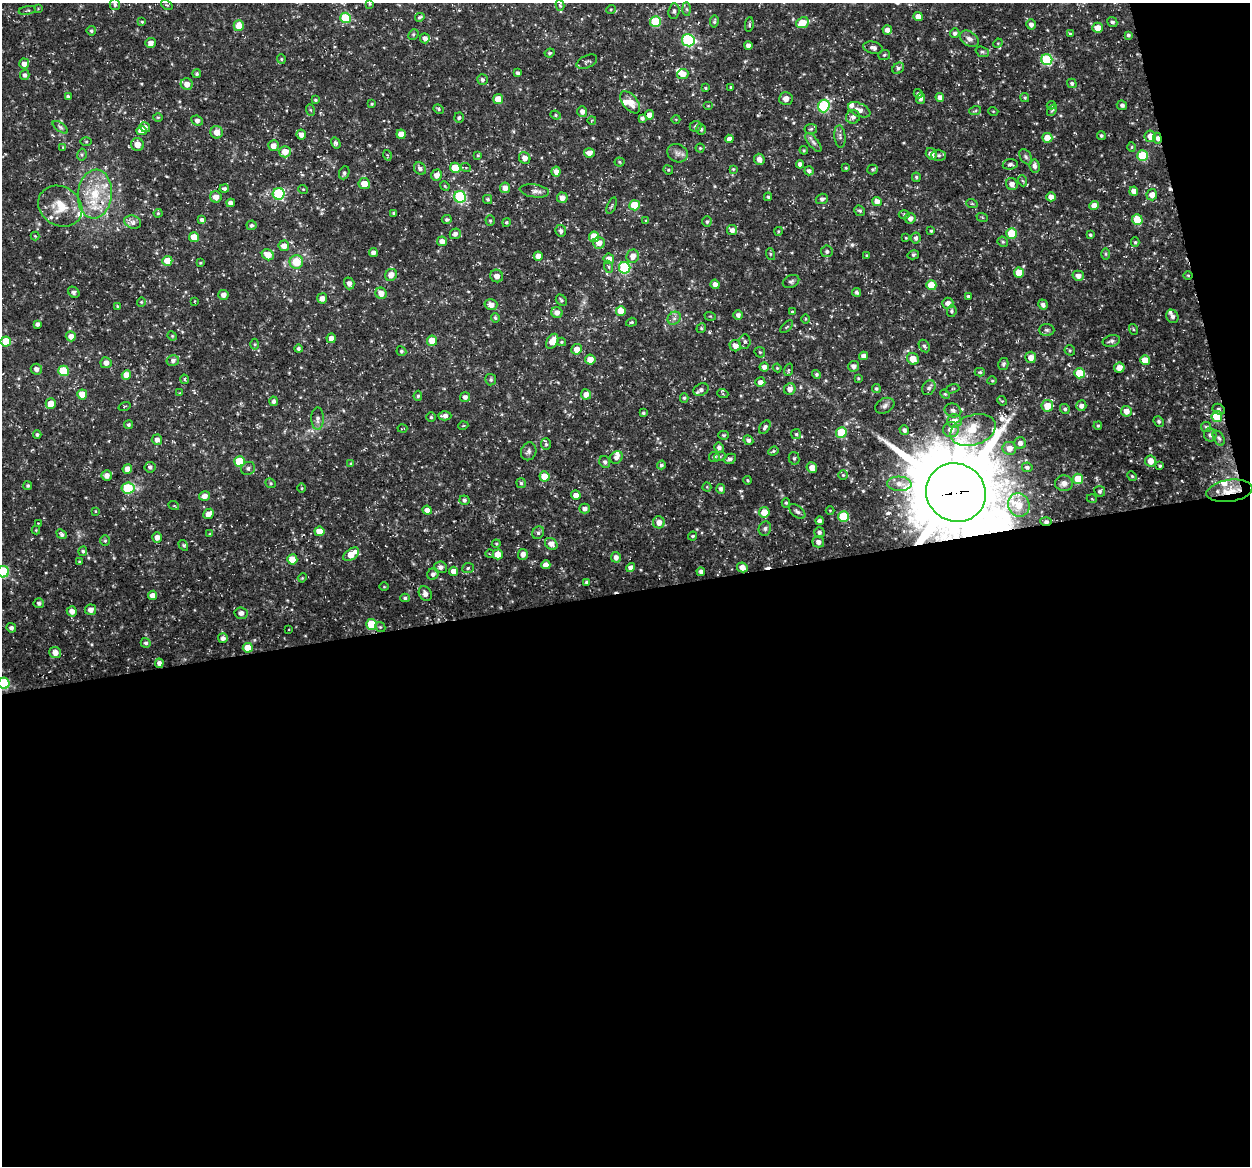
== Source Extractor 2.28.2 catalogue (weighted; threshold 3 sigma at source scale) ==
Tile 16 of 4 x 4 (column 4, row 4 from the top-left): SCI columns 3743-4990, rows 38-1201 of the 4992 x 4776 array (HDU 1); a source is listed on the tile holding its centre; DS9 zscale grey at full resolution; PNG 1252 x 1168 px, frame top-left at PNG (2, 3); each listed source drawn as its Kron ellipse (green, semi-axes under 4 px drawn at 4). Shown black and unused: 51% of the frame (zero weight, under 3 of 5 exposures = <1% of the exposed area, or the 3 px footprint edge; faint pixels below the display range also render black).
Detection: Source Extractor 2.28.2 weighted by HDU 2 'WHT'; one run over the whole footprint, this tile lists its part. Background 0.0467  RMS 0.0028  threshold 0.0124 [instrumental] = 3 sigma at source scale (4.5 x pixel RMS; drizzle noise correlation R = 1.50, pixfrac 1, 0.0396/0.0396 arcsec/px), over >= 5 px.
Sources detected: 457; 3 cosmic-ray / hot-pixel residue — neither listed nor drawn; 11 inside a brighter listed object's ellipse — not listed separately; the other 443 listed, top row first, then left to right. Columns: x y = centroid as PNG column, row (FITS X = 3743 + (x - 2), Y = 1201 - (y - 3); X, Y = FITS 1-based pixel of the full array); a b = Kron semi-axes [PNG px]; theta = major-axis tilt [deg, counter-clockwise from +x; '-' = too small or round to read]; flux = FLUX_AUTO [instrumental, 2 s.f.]
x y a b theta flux
115 4 6 5 - 0.56
370 4 4 3 - 0.29
167 5 6 4 -32 0.34
560 5 5 3 - 0.41
38 9 4 3 - 0.24
611 9 5 3 - 0.26
687 9 7 4 -88 0.51
27 10 9 4 10 0.43
674 11 8 5 85 0.7
420 17 5 4 - 0.43
918 17 5 4 - 2.2
345 18 5 5 - 13
714 21 6 4 80 0.41
142 22 4 4 - 0.28
655 22 5 5 - 12
1112 22 5 4 - 0.68
802 23 6 5 - 6
749 24 7 3 84 0.36
1031 24 5 4 - 1.2
239 26 5 5 - 4.3
1098 28 5 5 - 2.9
887 30 5 4 - 1.4
91 31 5 5 - 0.48
955 33 5 4 - 0.71
413 34 5 4 - 0.42
1070 34 4 3 - 0.39
1128 35 3 3 - 0.55
425 38 5 5 - 1.2
969 39 10 7 -33 1.3
688 40 6 6 - 27
151 43 5 5 - 1.3
998 43 5 4 - 0.3
748 45 4 4 - 1.4
873 48 10 6 -13 1.1
982 52 7 5 -20 0.51
550 53 5 3 - 0.39
884 55 6 5 - 0.44
281 59 5 4 - 0.36
1047 60 6 5 - 21
587 62 11 6 25 0.68
24 64 5 5 - 1.6
898 68 6 5 - 0.63
518 73 4 4 - 0.61
197 74 4 4 - 0.47
683 74 5 5 - 2.5
25 75 5 4 - 0.73
482 79 5 5 - 0.7
1072 83 5 4 - 0.64
187 84 6 5 - 1.7
731 87 4 3 - 0.35
706 88 3 3 - 0.26
918 94 5 4 - 0.6
68 97 4 3 - 0.55
940 97 4 4 - 1.5
1025 98 5 4 - 0.39
498 99 5 5 - 3.9
786 99 7 6 - 1.7
921 99 5 4 - 0.74
315 100 4 3 - 0.36
630 102 13 7 -50 3.3
372 104 4 3 - 0.31
1051 105 4 4 - 0.33
1122 105 5 4 - 0.67
708 106 5 3 - 0.22
824 106 6 5 - 26
439 109 5 4 - 0.4
310 110 6 4 -69 0.37
859 110 12 6 -24 1.8
1052 110 6 4 54 0.43
582 111 5 5 - 1.4
975 111 6 3 19 0.35
993 111 5 3 - 0.21
556 115 5 4 - 0.4
649 115 5 4 - 1.6
158 117 5 3 - 0.27
853 117 7 6 - 1.1
459 118 5 5 - 0.52
642 118 4 3 - 0.67
676 119 4 3 - 0.2
197 120 6 5 - 0.76
592 120 4 3 - 0.21
695 126 6 5 - 0.55
60 127 9 4 -36 0.66
145 127 5 4 - 1.5
701 129 5 4 - 0.54
811 129 6 5 - 0.48
142 131 5 4 - 2.2
217 132 6 6 - 2.1
401 134 5 4 - 2.4
301 135 5 4 - 1.5
1101 135 4 4 - 0.43
840 136 11 5 -85 0.86
1150 136 5 5 - 2.4
1047 138 5 5 - 4.1
1157 138 5 4 - 1.2
729 139 4 4 - 1.5
86 142 5 3 - 0.27
813 142 11 5 -51 0.91
336 143 6 4 -59 0.68
137 144 6 6 - 2.4
273 146 5 5 - 1.8
63 147 4 4 - 0.26
1132 147 5 3 - 0.25
700 148 4 4 - 0.33
804 150 4 3 - 0.3
285 152 6 5 - 3
589 153 5 4 - 1.8
677 153 10 9 - 1.4
82 154 6 4 79 0.4
931 154 6 5 - 2.1
387 155 5 3 - 0.28
478 155 4 3 - 0.31
939 155 7 5 -1 0.74
1142 156 5 5 - 12
1026 157 8 5 -59 0.69
525 158 6 5 - 1.5
759 159 6 5 - 1.7
619 162 5 4 - 0.34
800 164 4 4 - 1.1
1010 164 7 5 8 0.71
1035 166 6 5 - 1
455 168 5 5 - 5.7
466 168 5 3 - 0.36
846 168 4 3 - 0.28
420 169 7 5 -46 1
733 169 4 4 - 0.28
872 169 5 5 - 0.53
668 170 5 4 - 0.36
809 171 5 4 - 0.72
556 172 5 4 - 1.6
344 173 7 5 65 0.62
437 175 6 5 - 1.9
916 177 5 4 - 0.44
1023 181 5 3 - 0.3
364 184 5 5 - 3.4
1012 184 6 5 - 1.6
445 186 5 4 - 0.29
505 188 5 5 - 2.1
224 189 4 4 - 0.66
303 189 5 3 - 0.23
534 191 15 6 -8 1.3
1134 191 4 4 - 2
95 194 24 17 84 11
279 194 6 6 - 23
1152 195 5 5 - 2
216 197 6 5 - 1.9
460 197 6 6 - 26
768 197 4 4 - 0.43
1051 197 5 4 - 1.9
562 198 5 5 - 1.7
488 199 4 4 - 0.45
822 199 6 5 - 0.66
877 201 5 4 - 1.9
231 203 4 4 - 1.4
972 204 6 3 -18 0.34
634 205 5 5 - 9
1094 205 5 4 - 2.2
60 206 23 19 -32 7
612 206 9 2 69 0.35
860 211 6 5 - 0.51
158 213 4 4 - 0.32
394 213 3 3 - 0.41
904 214 5 3 - 0.35
982 217 6 3 -19 0.28
910 218 5 5 - 1.6
447 219 5 4 - 0.51
202 220 4 4 - 1
490 220 5 4 - 0.36
1137 220 5 5 - 7.5
646 221 4 4 - 0.29
133 222 9 6 -18 1.2
506 222 4 4 - 0.36
707 222 5 4 - 0.5
252 225 5 5 - 0.63
732 230 5 5 - 1.5
561 231 6 5 - 0.77
779 231 4 3 - 0.25
931 231 3 3 - 0.33
1011 233 5 5 - 8.6
455 234 5 5 - 1
1090 235 3 3 - 0.42
35 236 4 4 - 0.3
194 237 5 5 - 4.4
594 237 5 5 - 6.9
906 238 3 3 - 0.22
916 238 5 5 - 0.71
442 241 5 5 - 2.1
1003 242 5 4 - 0.41
1135 242 5 4 - 0.38
599 243 6 6 - 2
284 246 5 5 - 2
827 251 6 5 - 0.64
373 252 4 4 - 1.3
770 254 6 4 -71 0.33
1106 254 6 4 -90 0.34
268 255 6 5 - 3
866 255 4 2 - 0.27
913 255 6 4 13 0.44
538 256 4 4 - 2
633 256 7 6 - 2.2
609 259 5 5 - 1.8
167 261 5 5 - 4.5
296 262 7 6 - 6.2
200 263 3 3 - 0.25
609 267 6 4 -71 0.41
625 268 6 5 - 23
1019 273 5 5 - 5.2
391 275 6 5 - 2.2
1188 275 5 3 - 0.27
497 276 6 6 - 2.1
1078 276 5 5 - 1.6
791 281 8 6 26 0.69
349 283 6 5 - 1.2
715 284 5 4 - 1.3
931 285 5 5 - 5.2
74 292 6 5 - 0.62
857 292 4 4 - 0.58
381 293 6 5 - 2.4
223 295 5 5 - 1.8
968 296 3 3 - 0.37
322 298 5 5 - 1.6
561 300 6 5 - 0.44
195 301 4 2 - 0.18
141 302 4 4 - 0.28
948 303 6 5 - 1.4
1043 304 5 4 - 0.96
491 305 6 5 - 1.7
117 306 3 3 - 0.24
621 311 5 5 - 4.2
952 311 6 5 - 0.49
557 312 6 5 - 1.6
792 312 4 4 - 0.38
738 315 5 4 - 1.1
710 316 6 3 -17 0.28
1172 316 7 6 - 0.88
495 318 5 4 - 0.45
674 318 7 6 - 1
806 319 5 3 - 0.26
631 322 5 4 - 0.34
37 324 4 3 - 0.79
787 327 8 3 45 0.38
701 328 5 4 - 0.37
1133 329 5 3 - 0.27
1047 330 7 6 - 0.69
71 336 5 5 - 1.8
172 336 5 4 - 0.3
331 338 4 4 - 1.5
6 341 5 5 - 5.8
432 341 5 5 - 4.1
552 341 8 5 62 3.2
1111 341 9 5 16 0.84
561 342 4 4 - 0.32
745 342 7 5 86 0.53
254 344 5 3 - 0.34
735 346 6 5 - 1.7
924 346 7 5 -59 0.55
299 349 4 4 - 0.6
577 349 5 5 - 2.3
1070 350 5 5 - 0.37
401 351 5 4 - 0.51
760 352 6 5 - 0.4
864 356 4 4 - 1.4
1031 357 6 5 - 2.2
590 359 5 5 - 3.1
913 359 6 5 - 3.1
173 360 6 5 - 0.97
1145 360 5 5 - 4.4
106 363 5 5 - 1.3
1003 364 6 5 - 0.54
854 366 5 5 - 1.3
764 367 4 4 - 1.2
777 368 4 4 - 0.25
1119 368 5 5 - 1.9
36 369 5 5 - 1.3
788 370 6 4 71 0.38
63 371 5 5 - 11
980 372 5 4 - 0.37
1079 373 5 5 - 7.5
816 374 4 4 - 0.51
126 375 5 5 - 3.4
858 378 4 3 - 0.29
184 379 5 3 - 0.41
491 380 6 5 - 0.57
992 381 4 4 - 0.29
760 382 5 5 - 1.5
929 388 8 6 57 0.93
790 389 6 5 - 1.7
876 389 4 4 - 0.49
953 389 7 4 19 0.4
701 390 8 6 28 1.1
180 393 4 3 - 0.22
82 394 5 5 - 3.9
586 394 5 5 - 1.9
723 394 5 3 - 0.25
945 394 5 4 - 0.31
418 396 5 4 - 0.39
465 397 5 5 - 1.1
684 398 5 4 - 0.43
274 401 4 4 - 0.71
1002 401 5 4 - 0.28
51 404 5 5 - 3
125 406 6 3 19 0.3
885 406 10 7 29 1
1047 406 6 6 - 4.6
1081 406 5 5 - 1.1
1065 409 5 5 - 0.58
1219 409 6 5 - 0.57
953 410 8 6 -20 0.89
1126 411 5 5 - 1.9
643 413 3 3 - 0.45
445 416 6 4 -1 1.3
1217 416 5 5 - 10
431 417 5 5 - 0.44
318 419 11 6 89 1.1
954 421 7 6 - 2.4
1159 421 5 4 - 0.43
128 425 4 4 - 0.54
463 426 5 3 - 0.24
1098 426 4 3 - 0.33
765 427 7 4 57 0.73
1206 427 5 5 - 0.46
402 428 5 2 - 0.22
951 429 8 7 - 2.4
904 430 5 4 - 0.78
973 430 23 15 18 7
841 433 5 5 - 11
37 434 4 4 - 0.57
796 434 5 5 - 0.46
723 435 5 4 - 0.38
1210 435 6 6 - 0.93
1219 438 8 5 -59 0.66
157 440 5 5 - 1.2
748 440 5 4 - 0.81
1020 443 6 6 - 1.2
546 444 6 5 - 0.56
719 447 5 4 - 0.86
1009 448 7 6 - 2.2
529 451 9 7 69 0.91
773 451 5 4 - 0.36
720 456 6 3 18 0.39
616 457 7 6 - 1.2
714 457 5 5 - 0.73
794 458 6 5 - 0.55
730 459 6 5 - 0.72
239 461 5 5 - 10
1150 461 5 5 - 2.5
605 462 6 5 - 0.73
351 463 4 3 - 0.26
661 465 4 4 - 0.58
1160 466 3 3 - 0.41
150 467 5 5 - 0.67
812 467 5 5 - 2
1027 467 5 4 - 0.58
248 468 7 6 - 0.85
127 469 5 4 - 1.7
107 475 5 5 - 1.6
843 475 5 5 - 0.37
544 476 5 5 - 4.6
1132 476 5 4 - 0.37
1078 479 5 5 - 6.6
748 480 4 3 - 0.29
271 483 5 4 - 0.41
521 483 5 5 - 0.45
1064 483 9 8 - 1.4
899 484 12 7 -3 1.8
28 486 4 4 - 0.46
707 487 4 4 - 0.27
128 488 6 5 - 13
302 488 5 3 - 0.25
721 489 5 4 - 0.86
1100 491 5 5 - 0.66
1229 491 23 11 8 5.2
956 492 30 29 - 3700
576 495 5 4 - 1.9
205 496 5 5 - 1.5
1092 499 5 3 - 0.22
464 500 5 5 - 0.68
786 503 4 4 - 0.34
1019 505 12 10 -67 4.5
174 506 5 3 - 0.24
585 508 5 5 - 1.1
427 510 5 4 - 1.7
830 510 4 3 - 0.22
95 511 4 2 - 0.2
797 511 9 5 -39 0.78
764 512 5 5 - 4.2
208 514 6 4 41 2
844 516 5 5 - 12
819 521 4 4 - 1
1046 521 6 4 -1 0.7
659 522 6 6 - 1.9
38 523 3 2 - 0.18
765 529 7 6 - 0.63
36 530 4 4 - 0.25
319 531 5 4 - 2.9
819 532 5 5 - 0.85
538 533 6 5 - 0.68
62 534 6 4 -40 0.77
210 534 4 3 - 0.26
692 536 5 3 - 0.34
157 537 5 5 - 1.4
105 541 5 4 - 0.37
818 542 6 5 - 1.2
496 544 4 4 - 0.29
551 544 7 5 -39 1.9
183 545 6 4 -59 0.42
83 551 5 4 - 0.49
351 554 9 5 35 4.2
490 554 4 3 - 0.22
498 554 5 5 - 4.1
523 554 5 5 - 1.5
616 557 5 5 - 1.2
292 559 5 5 - 4.7
79 562 3 3 - 0.32
546 565 4 4 - 1.7
440 567 6 6 - 1.1
742 567 5 4 - 2.2
468 568 6 5 - 0.56
631 568 5 4 - 1.5
454 571 4 4 - 2.2
3 572 5 5 - 20
701 572 4 4 - 1
433 574 6 5 - 0.9
302 578 4 3 - 0.29
586 582 4 3 - 0.45
384 587 4 3 - 0.24
425 594 8 6 -56 1.4
152 595 5 4 - 1.8
405 598 5 4 - 0.44
39 603 5 5 - 0.76
91 610 5 5 - 1.7
72 611 5 5 - 1.7
241 613 6 5 - 1.2
372 624 5 5 - 9.5
380 627 5 4 - 0.35
11 628 5 4 - 0.75
289 630 3 2 - 0.19
223 638 5 4 - 0.98
146 643 5 5 - 0.61
248 648 5 5 - 3.8
55 652 6 5 - 2.2
159 663 4 4 - 1.1
4 683 6 5 - 21
Overlapping masked pixels (flux is a lower limit): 6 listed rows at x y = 1157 138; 95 194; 1217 416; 1229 491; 956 492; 1046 521
Isophote crosses this tile's border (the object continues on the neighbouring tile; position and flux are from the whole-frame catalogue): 2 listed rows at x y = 3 572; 4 683